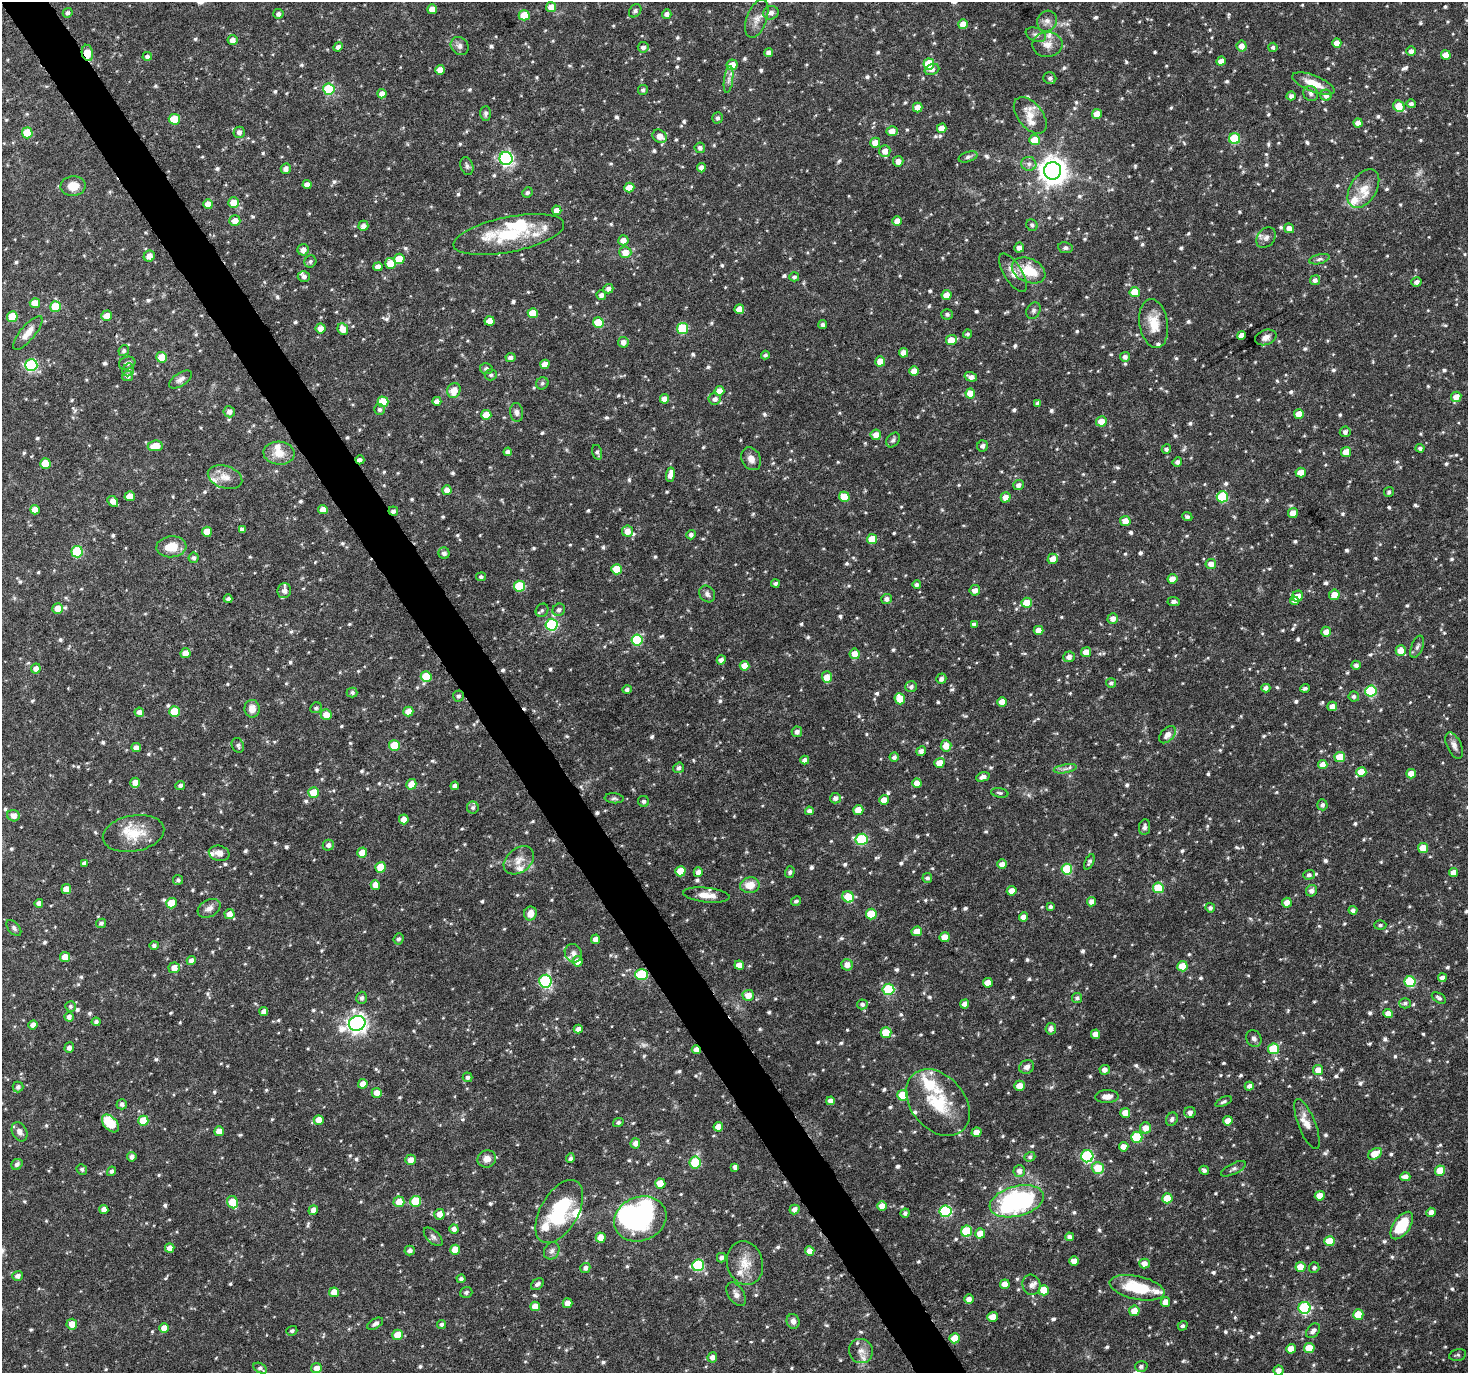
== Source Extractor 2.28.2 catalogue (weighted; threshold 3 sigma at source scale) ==
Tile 11 of 4 x 4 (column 3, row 3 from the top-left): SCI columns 2940-4405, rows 1491-2861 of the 5881 x 5789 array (HDU 1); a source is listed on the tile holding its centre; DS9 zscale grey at full resolution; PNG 1470 x 1375 px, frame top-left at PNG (2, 2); each listed source drawn as its Kron ellipse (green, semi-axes under 4 px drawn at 4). Shown black and unused: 3% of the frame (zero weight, under 5 of 10 exposures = <1% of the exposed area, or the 3 px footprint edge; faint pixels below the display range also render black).
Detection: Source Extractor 2.28.2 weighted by HDU 2 'WHT'; one run over the whole footprint, this tile lists its part. Background 0.035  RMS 0.0019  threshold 0.00757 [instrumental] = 3 sigma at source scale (4.09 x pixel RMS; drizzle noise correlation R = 1.36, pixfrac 0.8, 0.0396/0.0396 arcsec/px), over >= 5 px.
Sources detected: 987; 2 too faint to see at this stretch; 2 inside a brighter object's white glare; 1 cosmic-ray / hot-pixel residue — neither listed nor drawn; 27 inside a brighter listed object's ellipse — not listed separately; of the other 955, all 500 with FLUX_AUTO >= 0.378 (the completeness limit of this list) listed and drawn (455 fainter detections not listed), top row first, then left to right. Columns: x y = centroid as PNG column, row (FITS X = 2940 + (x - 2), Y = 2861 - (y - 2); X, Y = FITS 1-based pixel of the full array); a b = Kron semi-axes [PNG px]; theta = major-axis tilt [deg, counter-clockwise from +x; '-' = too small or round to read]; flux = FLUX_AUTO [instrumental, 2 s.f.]
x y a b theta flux
551 7 5 5 - 1.8
432 9 5 5 - 1.9
635 11 7 5 50 0.43
68 13 5 4 - 0.45
771 13 8 6 14 0.9
278 14 5 5 - 0.58
667 14 5 4 - 0.82
524 15 5 5 - 3.2
757 19 20 10 70 1.6
1047 21 11 9 56 1
963 24 5 5 - 2.1
1036 35 10 6 -22 0.64
232 40 5 5 - 1.2
1337 43 5 4 - 1.7
1047 44 15 12 1 1.7
460 46 10 8 -45 0.79
1242 46 5 5 - 1.2
338 47 5 4 - 0.73
643 47 5 5 - 0.73
1273 47 4 4 - 0.4
1411 51 5 5 - 0.76
87 53 8 5 -79 3.9
769 53 4 4 - 1.1
1446 55 5 4 - 1.8
147 56 5 4 - 0.51
1221 61 4 4 - 1.3
929 64 5 5 - 6.4
732 65 5 5 - 1.7
932 69 7 5 22 0.68
440 70 5 4 - 1.6
1050 78 6 6 - 0.5
729 79 14 4 83 0.7
1313 84 22 8 -22 3
329 89 5 5 - 11
643 90 5 5 - 0.41
1311 93 8 7 - 0.55
382 94 4 4 - 1.1
1326 95 5 5 - 1
1291 96 4 4 - 0.63
1411 104 5 4 - 0.5
1399 106 6 5 - 3.3
918 107 5 5 - 1.6
486 113 7 5 89 0.5
1097 114 5 5 - 2
1030 115 21 12 -51 2.7
718 118 5 5 - 0.47
174 119 6 5 - 4.1
1358 123 4 4 - 1.1
942 128 5 4 - 1.7
892 131 5 5 - 1.8
239 132 5 5 - 0.69
27 133 5 5 - 5.9
660 136 7 6 - 1.6
1235 138 5 5 - 11
1034 140 5 5 - 3.5
875 143 5 5 - 1.9
700 148 5 5 - 0.61
885 151 6 5 - 1.4
968 157 10 5 17 0.47
506 158 6 6 - 34
898 161 5 5 - 1.3
1029 164 7 7 - 0.65
467 166 9 6 -72 0.57
701 168 4 4 - 0.87
286 169 5 5 - 0.83
1053 171 8 8 - 210
307 185 4 4 - 1.1
73 186 12 9 4 2.3
629 187 5 5 - 1.9
1363 189 21 13 58 2.7
527 192 5 5 - 0.42
234 203 5 5 - 2.8
208 204 5 5 - 1.7
557 210 4 4 - 1.5
235 221 5 5 - 1.6
897 221 5 4 - 1.6
1032 225 6 5 - 0.42
363 226 5 5 - 0.83
1289 228 5 4 - 0.87
509 235 56 17 11 10
1266 238 11 8 50 0.84
623 240 5 5 - 1.1
1019 248 5 5 - 0.9
1065 248 7 5 -10 0.43
303 250 6 5 - 1
625 252 6 5 - 2
149 256 6 5 - 1.5
399 259 5 5 - 4.3
1319 259 10 5 14 0.5
310 262 6 5 - 0.4
390 263 5 5 - 2.8
378 267 5 4 - 1.1
1029 270 18 11 -24 5.2
1013 273 22 9 -58 1.8
304 276 6 5 - 0.57
794 277 5 4 - 0.45
1315 280 5 5 - 0.73
1416 282 5 5 - 0.65
608 289 5 4 - 0.71
1135 292 5 5 - 4
601 295 5 5 - 0.72
947 295 5 5 - 1.6
35 303 5 5 - 2.4
55 307 5 5 - 5.2
739 309 5 5 - 1.8
1033 311 9 6 59 0.48
533 313 5 5 - 3
947 314 6 5 - 0.45
106 316 6 5 - 1.3
12 317 5 5 - 5.2
490 321 5 5 - 2.7
598 323 5 5 - 5.7
1154 323 25 14 -80 3.5
823 325 4 4 - 0.48
321 328 5 5 - 1.4
343 329 6 5 - 1.8
683 329 5 5 - 8.8
28 333 21 7 50 1.9
967 334 4 4 - 0.38
1242 335 4 4 - 1.6
1266 337 11 7 19 0.96
951 340 5 5 - 2.5
623 342 5 5 - 1
124 351 5 5 - 0.41
903 353 5 4 - 1.6
765 355 4 4 - 0.42
161 357 5 5 - 3.5
511 357 5 4 - 0.67
1125 357 5 4 - 0.62
880 361 5 5 - 2.6
127 363 8 6 17 0.56
545 364 4 4 - 1.7
31 365 6 6 - 20
486 368 6 5 - 0.49
128 370 6 5 - 0.44
914 371 5 4 - 1.8
491 375 6 5 - 0.44
128 376 5 5 - 0.61
971 377 6 4 -17 0.89
180 379 13 6 34 0.79
542 383 6 6 - 0.4
454 390 7 6 - 2.1
719 391 5 5 - 1.7
970 393 5 5 - 3.3
1456 397 5 5 - 1.7
665 399 5 4 - 1.4
715 399 6 6 - 0.71
437 401 4 4 - 0.88
383 402 5 5 - 5.8
1038 403 4 4 - 0.66
380 409 5 5 - 0.46
229 412 6 5 - 0.89
517 412 9 6 -84 0.65
1299 414 5 5 - 2.9
486 415 5 5 - 2.7
1101 421 5 5 - 2
1345 432 5 5 - 0.61
876 435 5 5 - 1.7
893 440 8 5 53 0.51
155 446 7 5 8 3.1
983 446 5 5 - 0.53
1420 448 4 4 - 0.49
1166 449 5 4 - 0.44
508 452 4 4 - 0.77
597 452 7 4 -75 0.43
1346 452 5 5 - 2.7
279 453 15 11 -5 2.5
751 459 12 9 -61 1.2
360 460 4 4 - 0.58
1177 462 5 4 - 0.57
45 464 5 5 - 4.9
1301 472 5 5 - 1.8
670 475 7 4 82 1.4
225 477 18 11 -18 1.9
1018 485 5 5 - 0.7
447 490 5 4 - 1.4
1389 492 5 4 - 0.4
130 496 5 5 - 1.8
844 497 5 5 - 4.4
1006 497 5 5 - 1.7
1222 497 5 5 - 11
113 501 6 4 -44 1.4
323 509 5 4 - 1.5
35 510 5 4 - 1.6
393 511 5 4 - 0.56
1293 513 5 5 - 1.9
1187 517 5 4 - 0.4
1125 521 5 5 - 1.6
242 530 4 4 - 0.63
628 531 5 5 - 1.5
207 532 5 5 - 2.8
691 535 5 4 - 0.5
872 539 5 5 - 3.8
171 547 15 10 4 3
77 552 6 5 - 11
444 553 6 5 - 0.71
194 558 5 5 - 0.52
1053 559 5 5 - 1.7
1211 564 5 5 - 1.1
617 569 5 5 - 3.7
481 577 5 4 - 0.39
1172 579 5 5 - 1.6
775 583 4 4 - 0.4
917 585 4 4 - 0.55
519 586 5 5 - 8.4
975 590 5 5 - 1
284 591 7 6 - 0.97
707 594 9 7 -52 0.66
1334 595 5 5 - 1.7
1297 596 6 5 - 1.9
228 599 4 4 - 0.55
886 599 5 5 - 0.58
1294 601 4 4 - 0.71
1174 602 6 4 -3 0.7
1027 603 5 5 - 3
57 608 5 5 - 1.9
542 610 7 6 - 0.38
559 610 6 6 - 0.54
1113 619 5 5 - 1.1
974 624 4 4 - 0.61
551 625 6 6 - 19
1039 630 5 4 - 1.9
1326 632 5 5 - 1.3
637 640 6 5 - 12
1417 647 11 5 68 0.57
1401 651 5 5 - 1.8
1086 652 5 4 - 1.8
185 653 5 5 - 1.7
855 654 5 5 - 1.8
1069 657 6 5 - 0.84
721 660 4 4 - 0.76
1356 665 4 4 - 0.66
745 666 5 5 - 1.9
36 669 5 5 - 0.97
426 677 5 5 - 5.2
827 677 6 5 - 1.9
941 679 5 4 - 0.55
1111 683 5 4 - 0.41
911 687 6 5 - 0.51
1266 688 4 4 - 0.69
1305 688 5 3 - 0.39
627 690 5 4 - 0.44
1371 691 5 5 - 13
352 692 5 5 - 0.46
458 696 5 5 - 0.41
1354 696 5 5 - 0.43
900 699 5 5 - 3.2
1002 702 5 5 - 1.7
1332 706 5 4 - 1.2
316 708 6 5 - 0.42
252 709 9 7 -88 1.6
139 712 5 4 - 0.87
174 712 5 5 - 4.9
408 712 5 5 - 1.9
326 715 5 5 - 1.8
797 732 5 5 - 0.69
1168 735 10 6 48 1.3
238 745 8 6 -67 0.45
1454 745 14 7 -65 0.86
394 746 5 5 - 6
946 746 5 5 - 1.8
136 747 5 4 - 0.79
921 751 5 4 - 0.77
894 757 4 4 - 0.64
1340 757 5 5 - 3.5
805 760 4 4 - 0.76
939 763 5 5 - 1.9
1323 764 5 4 - 1.6
679 768 5 5 - 0.53
1065 769 12 4 10 0.61
1361 772 5 5 - 3.2
1411 774 4 4 - 1.7
983 777 7 4 15 0.72
135 783 5 4 - 1.5
917 783 4 4 - 1.2
411 784 5 5 - 2.2
180 785 5 4 - 0.53
455 786 4 4 - 0.86
313 792 5 5 - 3.1
1000 793 9 4 -10 0.38
614 798 9 5 -5 0.39
835 798 5 5 - 0.71
884 800 5 5 - 1.5
644 801 6 5 - 0.42
1322 805 5 5 - 0.45
473 807 6 6 - 0.46
858 810 5 5 - 2.6
809 811 4 4 - 0.85
13 816 6 5 - 1.1
404 819 5 5 - 1.7
1144 827 8 5 81 0.6
133 833 31 18 11 5.1
862 839 6 5 - 14
328 845 5 5 - 0.65
1423 848 5 5 - 3.6
219 853 10 7 -14 1.1
362 853 5 5 - 2.2
519 860 17 11 39 1.9
1089 862 8 4 66 0.4
84 863 4 4 - 0.55
1002 864 5 5 - 1.2
381 867 5 5 - 4.4
1067 869 5 5 - 9.1
680 871 5 5 - 3.2
698 872 5 4 - 0.92
790 872 6 4 73 0.44
1454 873 4 4 - 1.5
1309 875 5 5 - 0.49
927 878 5 5 - 0.44
178 880 5 5 - 0.42
375 885 5 4 - 1.8
750 885 9 8 - 2.3
1158 888 5 5 - 5.8
66 889 5 5 - 1.7
1012 891 5 4 - 1.8
1311 891 6 5 - 0.81
706 895 23 7 -6 2.1
848 897 6 5 - 4.9
796 901 5 4 - 0.42
1091 902 5 4 - 0.95
39 903 4 4 - 0.95
171 903 5 5 - 3.1
1287 903 5 4 - 1.6
1050 907 4 3 - 0.42
209 908 12 8 31 1.1
1210 908 5 4 - 0.47
1353 910 4 4 - 0.6
530 913 7 6 - 1.6
229 914 5 5 - 1.6
871 914 5 5 - 6.6
1023 917 4 4 - 1.1
101 923 5 4 - 0.41
1380 925 6 5 - 0.39
14 928 9 5 -50 0.48
917 931 5 5 - 1.9
945 937 5 5 - 2.2
398 939 5 5 - 0.46
596 939 4 4 - 1.1
154 945 4 4 - 0.41
573 953 9 8 - 0.74
65 957 5 5 - 1.7
191 961 5 4 - 1.1
578 961 5 5 - 1.6
739 965 5 4 - 1.7
847 965 6 5 - 1.1
1182 966 5 5 - 3.4
174 968 5 5 - 1.5
642 975 6 5 - 11
1442 978 4 4 - 0.94
545 981 6 6 - 21
1410 982 5 5 - 12
988 983 5 5 - 1.9
888 989 6 5 - 11
748 995 5 5 - 1.9
362 998 6 5 - 0.44
1077 998 5 5 - 0.46
1439 998 8 4 -32 0.47
1405 1003 6 5 - 0.4
862 1004 5 5 - 0.48
965 1004 4 4 - 0.98
70 1006 5 5 - 0.38
264 1011 4 4 - 1
1388 1013 5 4 - 1.8
69 1017 4 4 - 0.69
96 1022 4 4 - 0.52
357 1023 8 7 - 85
33 1025 4 4 - 1.2
578 1029 4 4 - 0.85
1051 1029 6 5 - 0.79
886 1033 5 5 - 5.5
1096 1034 5 4 - 1.6
1254 1039 9 7 -59 0.56
69 1048 5 4 - 0.68
1274 1049 5 5 - 7.7
696 1050 4 4 - 1.2
1027 1067 8 6 26 0.88
1105 1070 5 5 - 0.93
1318 1070 5 5 - 1.8
468 1077 5 5 - 0.44
363 1084 5 4 - 1.7
1020 1086 5 5 - 1.7
1249 1086 4 4 - 0.84
18 1087 5 5 - 0.49
377 1093 5 5 - 1.5
903 1095 5 5 - 6.1
1107 1097 12 6 2 1.3
830 1101 4 4 - 1
938 1102 37 27 -49 8.9
1224 1102 9 4 23 0.38
122 1104 5 5 - 0.58
1190 1112 5 5 - 0.86
1125 1113 5 5 - 1.8
1172 1119 7 5 62 0.52
319 1120 5 5 - 1.9
143 1121 5 5 - 4.1
1228 1121 5 4 - 1.6
618 1122 5 4 - 0.42
110 1123 10 6 -48 4.3
1307 1124 26 8 -68 1.8
718 1127 5 4 - 1.5
1145 1128 5 5 - 2
219 1131 5 5 - 1.8
20 1132 10 7 -61 0.82
976 1132 5 4 - 1.6
1137 1137 5 5 - 9.6
635 1143 5 5 - 0.94
1124 1147 5 4 - 1.5
1375 1154 7 5 31 3.2
1087 1156 6 6 - 20
132 1157 5 4 - 0.79
1030 1157 5 4 - 0.41
570 1158 5 4 - 0.45
487 1159 9 8 - 1.2
410 1160 5 5 - 1.4
695 1163 6 5 - 7.4
17 1164 6 5 - 0.62
735 1167 4 4 - 0.78
1098 1168 6 6 - 3.8
82 1169 5 5 - 0.39
1233 1169 13 5 26 0.55
1204 1170 5 4 - 0.49
111 1171 5 4 - 0.42
1019 1171 6 6 - 0.89
1440 1171 5 5 - 3.8
1405 1177 5 4 - 1.3
660 1184 5 5 - 3
1320 1196 5 4 - 2.2
1167 1198 5 5 - 4
416 1201 5 5 - 7.5
1017 1201 28 15 15 33
233 1202 6 5 - 4
399 1202 5 5 - 2.7
882 1206 5 4 - 1.8
794 1209 5 4 - 1
104 1210 4 4 - 1.1
313 1210 5 4 - 1.2
559 1211 35 19 60 13
946 1211 6 5 - 17
1431 1212 5 4 - 0.99
905 1213 4 4 - 0.46
439 1214 5 5 - 1.2
640 1219 27 22 21 20
1402 1226 16 8 55 6.9
454 1229 5 4 - 0.78
966 1231 5 5 - 8
980 1233 5 5 - 2.4
433 1237 11 6 -45 0.59
1070 1237 4 4 - 0.64
601 1238 5 5 - 2
1329 1241 5 5 - 4.2
170 1248 5 4 - 1.1
410 1250 5 5 - 0.65
455 1250 5 5 - 2.8
552 1251 9 7 61 0.73
810 1251 5 4 - 1.8
721 1258 5 4 - 0.63
1074 1261 5 4 - 1.6
745 1263 22 18 -75 3.4
1144 1263 5 5 - 1.3
698 1265 6 6 - 15
1300 1267 5 5 - 2.2
585 1268 5 5 - 0.57
1314 1268 5 5 - 0.46
17 1276 5 5 - 0.69
461 1279 4 4 - 0.45
537 1284 7 5 34 0.55
1005 1284 5 4 - 1.6
1031 1285 10 9 - 0.85
1137 1288 28 11 -12 7.4
1044 1290 5 5 - 3.4
334 1292 5 5 - 2.4
466 1292 6 5 - 0.42
736 1294 13 7 -57 0.92
969 1299 5 4 - 0.98
1165 1302 5 4 - 1.4
568 1303 5 5 - 1.8
535 1306 5 5 - 1.8
1305 1308 6 6 - 17
1134 1311 5 5 - 1.9
1358 1315 5 5 - 3.5
993 1317 5 4 - 1.9
793 1321 7 6 - 0.76
72 1324 5 5 - 1.7
375 1324 9 4 31 0.66
441 1325 5 4 - 0.48
1183 1326 5 4 - 0.42
164 1328 5 4 - 2.1
292 1331 5 4 - 0.39
1313 1331 8 6 47 0.63
397 1335 5 5 - 2.5
955 1338 5 5 - 3.2
1309 1348 5 5 - 4
1291 1349 5 4 - 1.8
861 1351 12 12 - 1.4
1458 1355 9 5 11 0.38
712 1357 5 4 - 0.85
1141 1366 6 5 - 0.48
260 1368 7 4 -29 0.46
316 1368 5 5 - 1.3
1279 1370 5 5 - 1.1
Overlapping masked pixels (flux is a lower limit): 5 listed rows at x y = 87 53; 360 460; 393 511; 642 975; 696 1050
Isophote crosses this tile's border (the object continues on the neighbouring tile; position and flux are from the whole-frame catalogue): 1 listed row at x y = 1279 1370